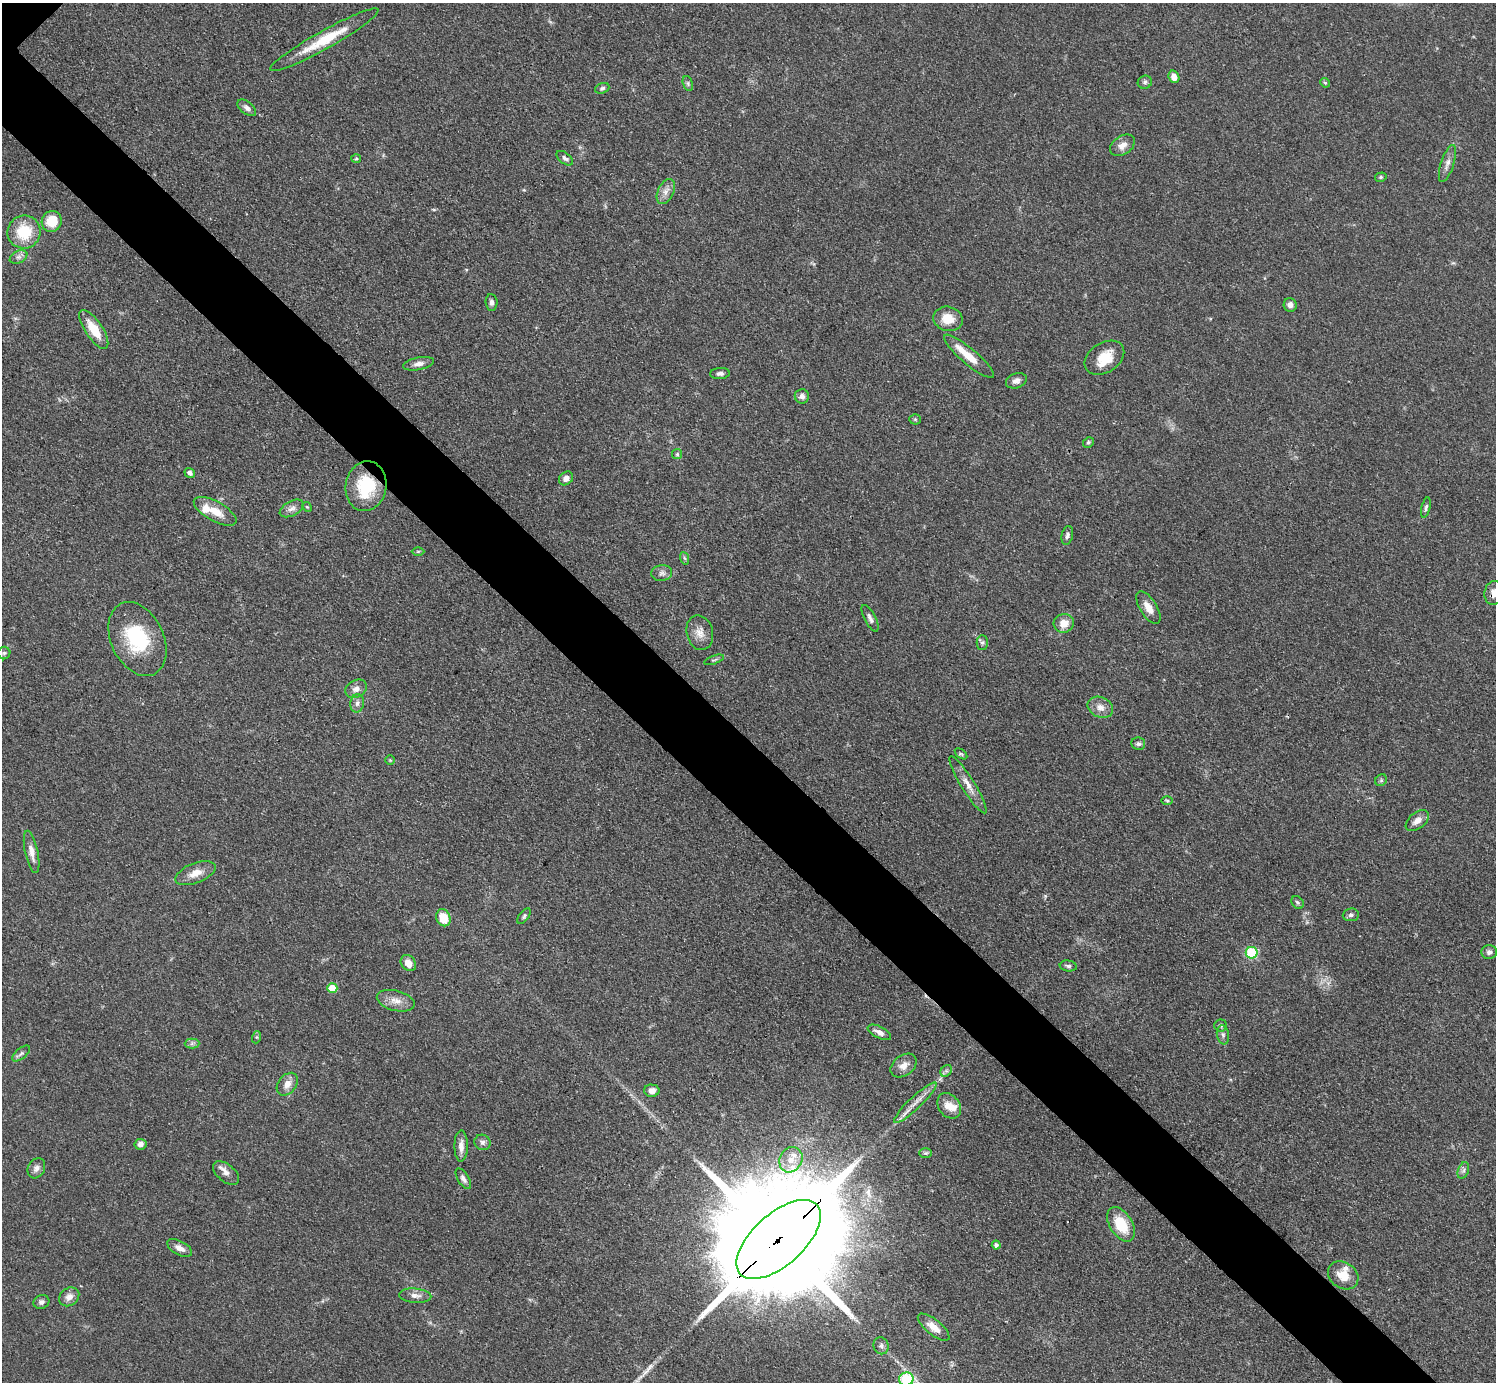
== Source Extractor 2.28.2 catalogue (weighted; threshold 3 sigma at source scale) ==
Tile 6 of 4 x 4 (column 2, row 2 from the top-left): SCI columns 1503-2996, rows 3070-4449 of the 5993 x 5993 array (HDU 1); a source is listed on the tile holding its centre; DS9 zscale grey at full resolution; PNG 1498 x 1384 px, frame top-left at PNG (2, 3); each listed source drawn as its Kron ellipse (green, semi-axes under 4 px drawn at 4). Shown black and unused: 6% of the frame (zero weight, under 3 of 4 exposures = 1% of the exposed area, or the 3 px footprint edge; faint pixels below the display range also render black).
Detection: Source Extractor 2.28.2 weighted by HDU 2 'WHT'; one run over the whole footprint, this tile lists its part. Background 0.0501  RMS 0.0052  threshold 0.0236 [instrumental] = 3 sigma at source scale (4.5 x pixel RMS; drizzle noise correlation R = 1.50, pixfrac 1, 0.05/0.05 arcsec/px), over >= 5 px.
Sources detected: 108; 1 inside a brighter object's white glare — neither listed nor drawn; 4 inside a brighter listed object's ellipse — not listed separately; the other 103 listed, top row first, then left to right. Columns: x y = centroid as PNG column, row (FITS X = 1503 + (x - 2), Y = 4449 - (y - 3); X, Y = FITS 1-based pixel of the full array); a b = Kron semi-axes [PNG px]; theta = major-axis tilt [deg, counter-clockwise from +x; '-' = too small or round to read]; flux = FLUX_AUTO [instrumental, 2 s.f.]
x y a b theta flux
324 40 62 9 29 19
1174 77 6 5 - 4.3
1145 82 7 6 - 1.4
688 83 8 4 -71 1
1325 83 5 4 - 0.62
602 88 7 5 21 1.2
247 108 11 6 -39 2
1122 145 14 9 35 3.8
565 158 9 5 -38 1.6
356 159 5 3 - 0.53
1447 163 19 6 72 3.3
1381 177 6 4 15 0.76
666 191 13 8 64 3.6
52 221 10 10 - 12
24 232 16 16 - 18
18 257 9 6 26 1.8
491 302 8 6 -84 1.7
1290 305 7 6 - 2.8
948 319 15 12 -15 9.2
94 329 23 8 -56 11
969 356 32 8 -40 9.2
1104 358 21 14 32 12
419 364 15 6 12 2.7
720 374 10 5 4 1.8
1016 381 11 7 21 2.5
802 396 7 7 - 2.3
915 419 5 5 - 0.71
1088 442 6 5 - 0.86
677 454 5 5 - 0.73
190 473 5 4 - 1.8
566 478 8 6 41 2.5
366 486 25 20 80 26
307 507 5 4 - 0.61
1426 507 10 4 77 1.2
292 508 13 7 29 2.7
215 511 23 10 -29 8.8
1067 535 9 5 77 1.9
418 551 6 4 1 0.67
684 558 6 4 -70 0.85
662 573 10 8 8 2.2
1494 593 12 9 80 4.4
1148 608 18 8 -57 5.2
870 618 15 5 -63 2.2
1064 623 10 9 - 6
700 633 18 13 -76 5.3
137 639 39 26 -64 36
982 643 7 5 89 1.2
4 653 6 6 - 1.1
714 660 10 3 20 0.94
356 689 11 8 26 3.3
357 703 9 6 79 2.1
1100 707 13 10 -24 4.2
1138 744 7 6 - 1.4
961 754 7 3 -36 0.86
390 760 5 5 - 0.65
1381 780 6 5 - 1
968 785 33 7 -58 6.1
1167 801 6 4 -2 0.66
1417 821 13 8 39 4.1
32 852 21 6 -78 4.3
195 873 21 10 21 6.2
1297 902 7 5 -51 1.1
1351 915 8 6 6 1.5
524 916 9 4 54 1.1
443 918 9 7 -66 10
1489 952 8 7 - 1.8
1252 953 6 6 - 40
408 963 9 7 -51 4.6
1068 966 8 5 -7 1.3
332 988 5 5 - 10
396 1001 19 10 -15 5.5
1221 1026 6 6 - 1
879 1032 13 5 -26 3.3
1223 1035 9 6 -80 1.7
257 1037 6 4 71 0.74
192 1044 7 5 1 1.3
21 1054 11 5 41 1.4
904 1066 14 10 37 4.5
946 1071 6 5 - 1.3
287 1084 13 9 51 4.4
652 1091 7 6 - 3.3
915 1103 29 6 43 5.7
949 1106 14 10 -54 6.4
482 1142 8 7 - 1.9
140 1144 6 5 - 2.6
461 1146 16 6 90 3.6
926 1153 6 5 - 0.89
791 1160 13 11 60 6.2
36 1168 10 8 61 2.6
1463 1170 9 5 70 1.6
226 1173 15 8 -39 3.5
463 1179 12 5 -58 2.1
1121 1224 19 11 -59 16
779 1239 52 26 42 29000
996 1245 4 4 - 1.5
180 1248 13 7 -28 3.4
1343 1275 16 13 -35 8.4
415 1296 16 7 -4 3.3
69 1297 11 8 37 3.4
41 1302 8 7 - 1.8
934 1327 19 7 -39 5.3
881 1346 8 7 - 1.8
906 1379 7 6 - 35
Overlapping masked pixels (flux is a lower limit): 3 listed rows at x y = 366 486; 1494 593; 779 1239
Isophote crosses this tile's border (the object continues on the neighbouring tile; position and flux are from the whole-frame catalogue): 2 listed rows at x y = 1494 593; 906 1379